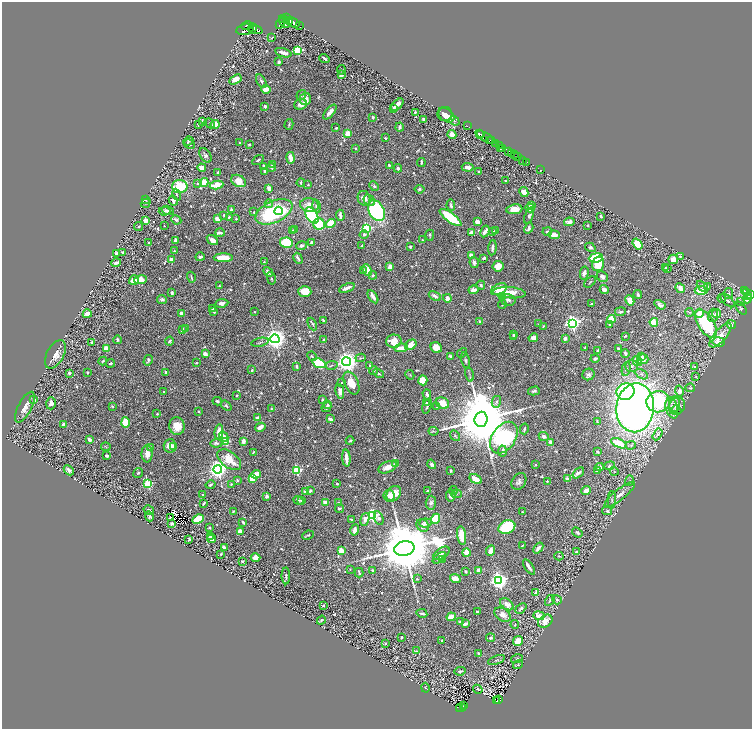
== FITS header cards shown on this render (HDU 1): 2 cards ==
NAXIS1  =                 1500
NAXIS2  =                 1454

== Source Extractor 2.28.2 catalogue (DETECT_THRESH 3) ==
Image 1500 x 1454 px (HDU 1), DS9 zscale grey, zoomed out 1/2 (1 PNG px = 2 x 2 image px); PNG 754 x 731 px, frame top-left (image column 1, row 1454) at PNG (2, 2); each listed source drawn as its Kron ellipse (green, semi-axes under 4 px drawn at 4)
Background 0.729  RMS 0.012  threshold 0.0351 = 3 sigma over >= 5 px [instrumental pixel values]
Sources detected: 1005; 63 cannot appear on this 1/2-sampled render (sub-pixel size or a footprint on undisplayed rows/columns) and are neither listed nor drawn; of the other 942, the 500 brightest by FLUX_AUTO listed and drawn (442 fainter detections omitted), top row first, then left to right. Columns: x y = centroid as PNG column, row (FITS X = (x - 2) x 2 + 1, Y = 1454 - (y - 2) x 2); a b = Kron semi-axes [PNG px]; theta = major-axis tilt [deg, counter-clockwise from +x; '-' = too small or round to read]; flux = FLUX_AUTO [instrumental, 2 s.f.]
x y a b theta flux
286 18 4 2 - 330
283 19 2 2 - 160
284 22 6 5 - 850
290 22 3 2 - 170
293 22 7 4 -28 970
281 23 6 2 59 310
300 25 3 2 - 66
247 26 6 2 12 1000
252 28 5 2 - 200
245 29 9 5 13 2100
256 30 7 4 -19 1000
272 37 2 1 - 5.1
298 50 3 3 - 170
283 53 8 3 -15 18
324 58 5 2 - 7
279 62 4 3 - 4.1
341 70 5 3 - 2.5
341 75 3 2 - 8.4
235 79 7 4 31 24
261 81 7 4 -59 7.2
266 89 4 3 - 35
301 95 5 4 - 4.4
305 99 6 5 - 26
301 104 6 5 - 16
397 105 8 4 47 20
265 106 3 2 - 9.4
394 109 3 2 - 4.3
330 112 9 3 50 18
415 112 3 2 - 3.6
445 114 7 7 - 12
446 115 9 6 -36 18
373 117 3 3 - 4.8
424 119 3 3 - 13
202 121 4 2 - 6.5
454 121 5 3 - 3.5
209 123 5 3 - 4.1
215 124 4 4 - 33
289 124 5 2 - 2.8
198 125 3 2 - 4.1
467 126 2 1 - 12
400 127 4 3 - 9.1
336 128 3 2 - 3.2
348 133 4 3 - 31
479 133 3 2 - 360
481 134 2 2 - 250
452 135 4 4 - 25
485 137 11 2 -31 450
385 138 3 2 - 3.3
188 141 5 3 - 5.1
489 141 3 1 - 51
492 141 2 1 - 34
239 143 2 2 - 2.9
189 144 5 2 - 3.9
249 144 3 2 - 3.6
496 144 2 1 - 33
500 145 2 2 - 34
355 148 2 2 - 4.5
500 149 3 1 - 6.2
503 149 3 2 - 76
508 151 3 2 - 560
511 154 2 1 - 82
515 154 2 1 - 7.8
205 155 8 5 -55 7
517 157 3 2 - 190
290 158 6 3 -81 29
258 160 6 3 33 4.2
522 161 2 1 - 15
421 162 4 2 - 6.4
527 162 2 1 - 37
272 165 3 2 - 12
389 165 2 2 - 5.7
263 166 3 2 - 3.2
271 167 4 2 - 4.3
468 167 6 4 -5 15
202 168 4 3 - 26
398 168 4 4 - 5.3
540 170 2 1 - 3.8
265 171 3 2 - 4.6
478 172 3 2 - 3.2
218 173 3 2 - 3.8
238 181 8 5 -28 40
506 181 2 2 - 3
198 183 3 3 - 5.3
204 183 4 3 - 83
301 183 4 3 - 2.8
217 185 7 4 9 52
308 185 2 2 - 2.6
180 186 8 6 -2 110
374 186 5 3 - 4.9
269 188 4 3 - 14
420 189 5 4 - 5.6
524 192 5 4 - 22
177 195 6 3 -66 3.4
364 198 7 6 - 20
146 200 3 2 - 2.6
369 200 6 5 - 11
173 201 5 3 - 10
146 203 5 4 - 3.7
269 204 4 4 - 5.1
309 205 9 6 -7 25
451 205 6 3 -80 6.5
531 205 3 2 - 15
317 206 7 4 -78 8.2
530 208 5 4 - 35
231 209 2 2 - 3
514 209 8 5 9 25
168 210 6 4 -15 6.6
165 211 6 3 1 4.9
279 211 4 3 - 41
376 211 11 7 -62 330
254 212 4 3 - 2.9
274 212 20 10 24 300
224 215 3 3 - 3.6
312 215 9 5 -56 250
340 215 5 2 - 9.4
529 216 9 3 71 7
601 216 3 2 - 4.3
229 217 3 2 - 7.6
451 218 13 4 -36 150
217 219 3 3 - 30
236 219 2 2 - 2.6
176 220 5 4 - 4
146 221 4 4 - 13
477 222 4 3 - 17
569 222 5 4 - 12
319 224 6 5 - 96
331 224 5 4 - 87
588 225 3 2 - 2.7
139 226 4 3 - 3.1
164 226 2 2 - 2.7
529 228 5 3 - 10
295 229 3 2 - 3.3
366 229 4 3 - 290
292 231 4 3 - 3.6
485 231 6 4 60 16
492 231 2 2 - 3.7
495 231 3 2 - 5.6
547 232 5 3 - 7.6
220 233 5 3 - 6.6
471 233 3 3 - 17
364 234 4 4 - 8
430 235 5 3 - 3.6
554 235 6 3 -5 30
175 240 4 2 - 6.8
212 240 6 4 -35 17
422 240 2 2 - 2.8
148 242 2 2 - 2.6
312 242 3 3 - 5.4
286 243 6 5 - 130
637 244 6 4 -52 77
302 246 5 3 - 7.3
362 246 2 2 - 4.2
410 247 4 3 - 4.2
590 247 5 3 - 5.1
492 248 7 3 85 7
174 251 2 2 - 3.1
123 252 2 2 - 3.4
116 254 3 2 - 7.8
471 256 4 3 - 24
680 256 2 2 - 3.1
200 257 4 3 - 5.5
223 258 9 4 -1 58
298 258 6 2 -61 8.9
484 258 3 2 - 5
596 258 7 4 7 130
673 259 5 4 - 21
171 260 4 3 - 15
264 262 4 3 - 2.6
474 262 6 4 -81 7.2
116 263 5 2 - 10
598 264 7 5 75 64
390 266 3 3 - 22
498 266 5 5 - 31
666 267 3 2 - 3.1
667 269 2 2 - 2.7
363 270 3 3 - 3.2
367 270 6 3 -67 38
268 272 5 3 - 9.4
584 273 7 3 78 9.8
373 275 4 3 - 4.5
191 277 5 2 - 5.1
602 277 6 5 - 11
271 278 6 2 -77 3.7
134 280 5 4 - 32
140 280 6 4 9 37
590 282 7 2 42 3.1
481 285 4 3 - 4.8
219 286 3 2 - 2.6
702 286 6 3 -44 4.4
708 287 3 2 - 9
347 288 8 2 22 17
680 288 5 3 - 30
499 289 8 5 28 45
604 289 4 3 - 18
473 290 5 3 - 15
701 290 6 4 -4 37
744 290 3 2 - 31
305 291 7 5 -4 41
747 292 3 2 - 89
172 293 4 2 - 7.6
509 293 16 5 -4 39
728 294 5 4 - 5.3
638 295 4 3 - 5.7
750 295 2 2 - 200
435 296 6 3 -29 9.9
748 296 2 2 - 110
373 297 7 3 -58 18
503 297 4 3 - 3
447 298 4 3 - 15
722 298 4 3 - 2.6
747 298 5 3 - 250
162 300 5 4 - 5.8
508 300 7 6 - 8.8
630 300 5 4 - 35
728 300 9 4 -43 7.2
740 301 4 3 - 2.7
222 303 6 4 10 14
591 304 2 2 - 4.4
502 305 4 3 - 3.1
660 305 6 4 -33 9.5
212 308 3 2 - 3.6
741 308 7 4 -53 5.6
214 312 3 2 - 3.4
254 312 2 2 - 3
620 312 5 3 - 6
689 312 4 3 - 3.1
181 313 3 3 - 18
699 313 4 4 - 24
717 313 5 4 - 14
87 314 4 4 - 19
713 315 7 5 86 8
611 319 4 3 - 65
324 320 4 2 - 5.1
480 322 2 2 - 13
654 322 4 3 - 110
572 323 4 4 - 940
312 324 7 3 -65 3.3
539 324 2 2 - 3.2
610 324 3 3 - 8
706 324 16 8 -57 220
731 324 5 3 - 8.6
543 326 3 2 - 2.9
182 329 3 2 - 7.1
186 329 3 2 - 4.5
513 335 2 2 - 4.1
720 335 15 6 49 20
625 336 3 2 - 4.3
514 337 3 2 - 9
533 338 5 3 - 13
565 338 3 3 - 11
275 339 4 4 - 2500
324 339 2 2 - 9.5
118 340 4 3 - 4.1
170 341 4 2 - 5.8
394 341 7 6 - 42
92 342 4 3 - 5.6
260 342 9 3 12 4.3
718 342 6 4 -10 19
411 345 6 4 38 32
401 348 7 3 7 47
436 348 6 5 - 31
585 348 2 2 - 2.6
619 348 4 3 - 4.1
106 349 3 3 - 27
598 350 4 3 - 4.6
462 353 5 3 - 4.2
625 353 4 2 - 6.3
55 354 15 8 62 24
205 354 3 3 - 14
312 356 5 2 - 3
642 356 4 3 - 5
450 357 3 2 - 6.6
360 358 5 4 - 3.3
595 358 4 3 - 5
643 359 6 5 - 16
148 360 5 3 - 5.3
465 360 8 4 -76 5.9
103 361 4 3 - 3.4
637 361 5 3 - 54
347 362 4 4 - 2400
110 363 4 3 - 3.7
196 363 2 2 - 3.1
319 363 7 4 -21 180
332 365 6 2 9 2.7
370 365 3 2 - 3.2
297 366 4 2 - 6.4
631 366 6 5 - 7.7
694 367 3 3 - 3.7
626 369 7 4 77 5.3
252 370 4 3 - 3.7
374 371 4 3 - 6.3
88 372 2 2 - 4
69 373 2 2 - 14
166 373 4 2 - 6.2
379 374 6 2 -31 4
469 374 7 2 -75 3.2
588 374 6 5 - 7
641 374 7 3 -30 5.6
410 375 5 3 - 2.7
696 377 4 3 - 2.9
423 380 5 4 - 54
342 382 2 2 - 2.9
351 383 12 7 -66 50
690 388 5 3 - 2.9
340 391 7 3 -81 17
534 391 6 3 13 5.5
679 391 6 3 -76 11
164 392 3 2 - 2.5
625 392 9 8 - 260
427 394 5 3 - 9
237 396 2 2 - 3
34 399 4 4 - 9.3
322 399 3 2 - 4.2
217 401 5 3 - 4
427 402 3 3 - 3
496 402 6 4 76 4.9
658 402 12 10 17 310
51 403 6 4 73 17
442 403 7 5 -23 46
674 404 8 5 -90 13
328 405 3 3 - 4.2
112 406 3 2 - 2.8
226 406 6 4 -38 4.6
427 406 8 3 70 5.3
677 406 9 7 62 18
25 407 17 6 63 27
326 407 5 3 - 8.4
437 407 3 3 - 2.7
635 408 24 19 84 2100
672 408 10 6 -77 17
271 409 3 2 - 2.7
677 410 5 3 - 3.1
199 411 2 2 - 3.2
157 414 3 2 - 2.6
257 418 4 3 - 9
330 419 4 2 - 11
481 419 7 6 - 36000
597 422 3 2 - 2.8
125 423 5 4 - 63
64 424 4 3 - 8.7
177 426 9 7 -80 38
260 427 5 3 - 14
524 429 5 3 - 5.6
433 431 5 3 - 2.7
219 432 8 4 84 28
657 434 6 4 60 9.1
224 436 6 3 -62 11
455 436 6 3 -53 3.3
544 436 5 4 - 8.4
504 438 17 11 55 690
90 440 4 3 - 14
226 441 3 3 - 92
243 441 4 3 - 13
350 441 4 3 - 4
550 442 3 3 - 10
216 443 6 4 4 8.5
619 443 8 4 -26 75
631 445 5 4 - 3.8
170 446 7 6 - 19
174 446 3 3 - 14
106 447 5 3 - 2.5
151 447 4 3 - 3.4
503 451 5 3 - 13
253 452 4 2 - 3.5
598 452 3 2 - 3.8
147 454 8 5 -89 15
107 456 4 2 - 8.1
346 458 8 2 -86 26
229 460 14 8 -37 64
396 463 4 3 - 22
432 464 5 3 - 7.3
536 465 2 2 - 2.7
609 466 5 4 - 7.3
388 467 10 5 22 21
600 467 4 3 - 17
218 469 4 4 - 1700
69 470 6 3 -45 7.7
297 470 3 3 - 250
451 470 3 3 - 3.2
597 471 4 3 - 4
614 471 4 3 - 2.9
138 473 5 3 - 3
578 473 7 3 39 12
256 474 5 4 - 27
252 478 4 4 - 49
476 479 7 3 -30 32
567 479 4 3 - 9.8
237 480 3 3 - 3.6
629 480 5 3 - 3.3
519 481 9 6 58 11
547 481 3 3 - 3
148 484 4 3 - 210
231 484 3 2 - 2.8
337 484 2 2 - 5.9
211 485 5 3 - 4.5
453 490 4 3 - 2.6
310 491 3 2 - 6.8
428 491 3 2 - 6.4
586 491 5 3 - 30
306 492 4 3 - 18
203 494 2 2 - 3.5
394 494 8 6 51 35
456 494 5 4 - 4.7
451 495 6 4 80 16
620 495 19 5 39 18
267 496 2 2 - 31
389 496 6 5 - 15
298 500 5 3 - 5.8
302 500 3 2 - 11
612 500 9 3 89 4.5
325 502 3 3 - 22
204 503 3 2 - 5.3
339 503 3 2 - 11
431 503 7 5 87 8.9
339 508 4 2 - 6
149 510 5 3 - 8.1
233 511 4 3 - 3.1
607 511 5 4 - 6.5
522 512 3 2 - 2.7
149 516 5 3 - 5.2
372 516 4 3 - 410
170 517 2 2 - 4.3
379 518 7 4 -69 9.2
198 519 6 4 29 86
351 519 3 2 - 3.8
365 519 7 4 75 14
436 519 5 4 - 110
243 522 4 2 - 5.9
172 523 3 2 - 7.1
425 523 6 4 6 10
423 525 7 5 -45 8.9
507 527 9 6 21 150
210 528 2 2 - 4.3
355 530 6 4 75 18
240 531 3 3 - 27
577 532 6 3 -37 8
308 535 6 2 25 4.1
462 536 9 4 -81 50
211 537 3 3 - 11
189 539 3 3 - 3.1
212 539 4 3 - 21
523 545 3 2 - 3.3
224 547 3 2 - 6.9
538 548 6 3 50 12
404 549 10 7 13 35000
491 550 5 3 - 21
341 551 4 3 - 38
576 552 3 3 - 5.7
441 553 9 5 34 9.4
466 553 4 3 - 38
221 554 2 2 - 3
559 556 4 3 - 2.6
255 557 5 3 - 27
439 558 8 4 35 7.5
443 560 4 3 - 6.8
242 561 3 3 - 3.7
529 567 9 2 -56 14
350 569 2 2 - 2.5
372 570 2 2 - 3.2
479 570 2 2 - 51
466 571 2 2 - 6.1
359 573 5 2 - 4.8
286 576 8 3 -89 5
417 579 3 3 - 2.6
455 579 5 4 - 24
499 580 4 4 - 1400
536 593 3 2 - 16
550 600 5 3 - 4.4
557 600 5 3 - 4.5
507 604 7 5 -38 20
323 606 3 2 - 3.2
521 608 6 3 43 5.5
478 612 3 2 - 8.5
422 613 5 2 - 7.5
502 615 9 6 -34 21
539 616 5 3 - 31
451 617 4 3 - 36
321 620 5 3 - 3.1
545 621 8 5 34 34
460 622 3 2 - 5.7
465 624 4 2 - 11
515 624 4 3 - 2.8
401 637 3 2 - 3.1
490 638 4 4 - 4.9
442 640 2 2 - 2.7
518 641 5 4 - 41
386 643 3 3 - 2.9
416 651 3 2 - 2.6
478 653 4 2 - 2.6
517 659 6 4 18 3.4
496 660 9 4 21 4.4
518 665 5 3 - 3.5
460 671 5 3 - 5.6
425 688 5 3 - 3
478 689 5 3 - 3.5
499 699 2 2 - 4.4
497 701 2 1 - 11
463 706 3 2 - 6.8
459 708 3 2 - 29
461 708 5 2 - 27
At the frame edge (FLAGS 8, measured only in part): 1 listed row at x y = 750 295
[442 fainter detections neither listed nor drawn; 63 sub-pixel or undisplayed-footprint detections neither listed nor drawn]